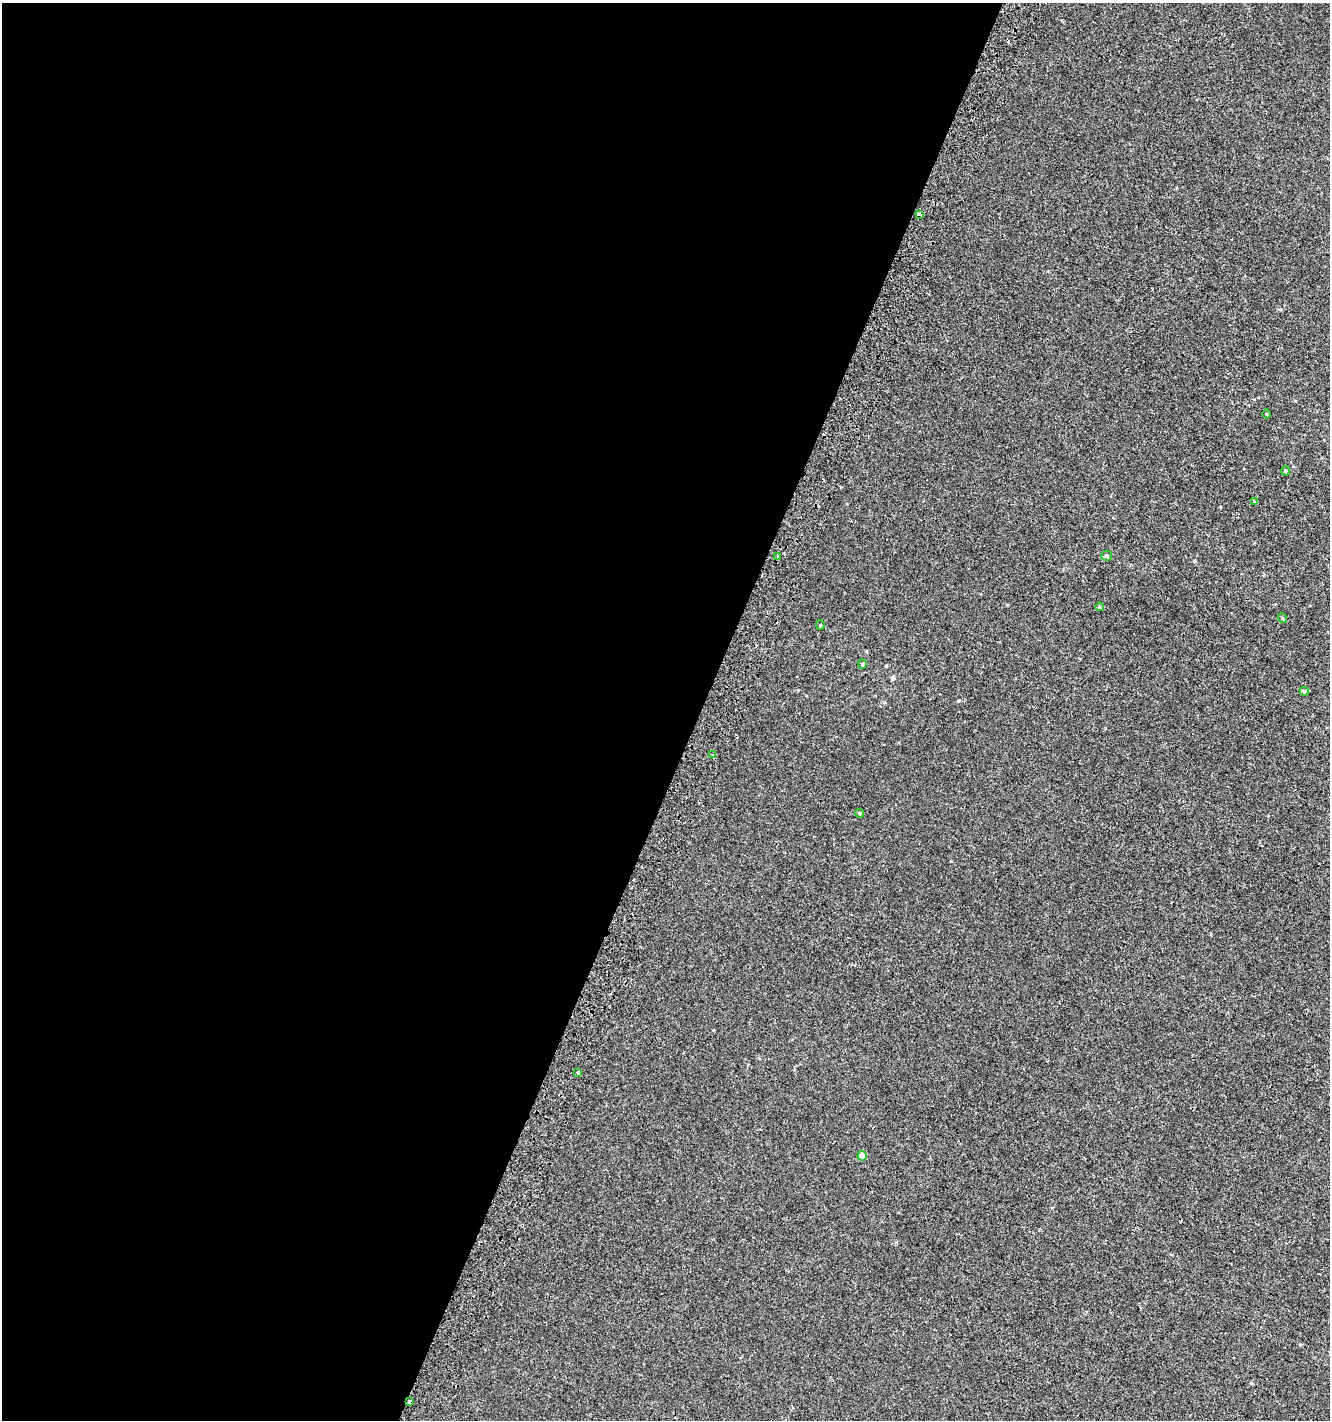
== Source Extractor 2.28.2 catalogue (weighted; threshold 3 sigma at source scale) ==
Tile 5 of 4 x 4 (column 1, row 2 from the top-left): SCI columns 310-1637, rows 2853-4270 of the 5865 x 5714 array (HDU 1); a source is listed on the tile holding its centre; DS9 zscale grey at full resolution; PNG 1332 x 1422 px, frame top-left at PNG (2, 3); each listed source drawn as its Kron ellipse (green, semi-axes under 4 px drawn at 4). Shown black and unused: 53% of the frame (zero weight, under 2 of 3 exposures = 2% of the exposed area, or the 3 px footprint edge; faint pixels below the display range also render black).
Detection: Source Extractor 2.28.2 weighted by HDU 2 'WHT'; one run over the whole footprint, this tile lists its part. Background 0.00231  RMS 0.0034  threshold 0.0153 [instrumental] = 3 sigma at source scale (4.5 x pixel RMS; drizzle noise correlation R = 1.50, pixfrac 1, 0.0396/0.0396 arcsec/px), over >= 5 px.
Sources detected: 17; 1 cosmic-ray / hot-pixel residue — neither listed nor drawn; the other 16 listed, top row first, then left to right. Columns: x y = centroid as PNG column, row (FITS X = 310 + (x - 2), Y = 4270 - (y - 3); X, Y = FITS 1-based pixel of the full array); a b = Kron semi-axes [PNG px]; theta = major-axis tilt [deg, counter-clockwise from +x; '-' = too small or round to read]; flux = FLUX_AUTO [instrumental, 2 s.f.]
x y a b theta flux
919 214 4 4 - 1.7
1267 414 4 3 - 0.23
1285 471 5 3 - 0.3
1255 501 4 3 - 1.1
778 556 3 3 - 0.59
1106 556 5 5 - 0.63
1099 607 4 3 - 0.44
1282 618 5 3 - 0.31
820 625 5 4 - 0.33
862 664 4 4 - 0.38
1304 691 5 4 - 0.85
713 755 3 3 - 1.3
859 813 4 3 - 0.47
578 1072 4 3 - 0.5
862 1156 4 4 - 3.7
410 1402 4 3 - 2.2
Overlapping masked pixels (flux is a lower limit): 2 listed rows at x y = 919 214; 410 1402
Unlisted compact peaks at least as high as the median listed source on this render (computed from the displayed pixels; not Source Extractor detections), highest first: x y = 958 701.